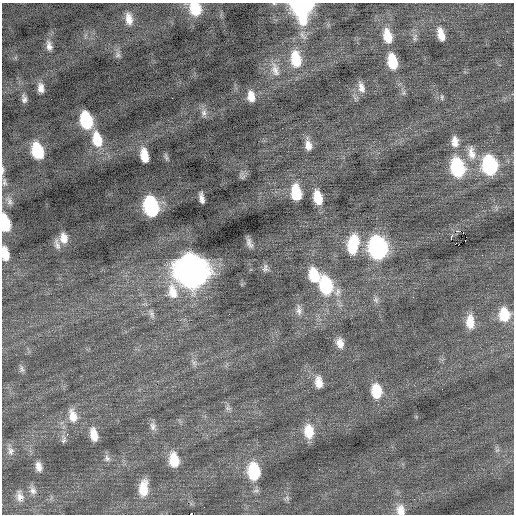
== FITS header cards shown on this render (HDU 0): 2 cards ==
NAXIS1  =                  512 / Axis length
NAXIS2  =                  512 / Axis length

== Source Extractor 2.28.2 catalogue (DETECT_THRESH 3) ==
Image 512 x 512 px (HDU 0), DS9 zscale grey, 1 PNG px = 1 image px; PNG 516 x 516 px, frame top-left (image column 1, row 512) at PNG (2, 3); no overlay
Background 0.0339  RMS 0.78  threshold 2.33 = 3 sigma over >= 5 px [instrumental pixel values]
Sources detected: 83; all 83 listed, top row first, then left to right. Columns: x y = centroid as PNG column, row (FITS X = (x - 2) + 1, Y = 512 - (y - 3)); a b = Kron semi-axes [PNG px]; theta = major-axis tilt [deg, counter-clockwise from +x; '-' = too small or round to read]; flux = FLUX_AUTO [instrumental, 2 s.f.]
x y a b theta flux
274 4 5 3 - 49
302 7 15 12 -89 10000
195 9 13 10 -71 1700
129 19 14 8 -80 480
441 34 14 7 -73 580
387 36 18 10 -77 960
415 37 13 4 74 150
49 46 14 8 -77 310
118 55 8 8 - 160
296 59 21 12 -81 1500
392 62 16 9 -78 1400
275 70 22 10 -72 580
361 87 15 8 -74 340
41 88 12 7 -81 350
251 96 11 7 -81 490
442 97 8 4 -82 78
24 99 11 6 -81 200
204 113 11 7 86 260
86 120 14 9 -76 2800
97 139 20 12 -77 1400
455 142 15 9 -85 480
308 145 13 8 -83 390
37 151 15 10 -73 2000
471 153 21 11 -80 730
144 155 12 6 -78 920
166 157 10 4 -70 110
490 165 15 11 -80 5200
457 168 17 11 -77 4000
3 170 11 4 87 140
243 177 9 3 45 110
4 182 11 6 -77 170
296 193 14 8 -80 1600
201 198 10 4 -78 260
318 198 13 8 -77 1000
9 201 14 7 -71 250
151 206 15 10 -76 5400
5 223 14 7 -81 2300
459 231 4 2 - 2500
64 238 13 9 -78 510
451 238 4 2 - 1000
249 243 9 4 -66 210
57 244 15 6 -73 240
455 244 3 2 - 170
353 245 23 12 80 1900
458 245 3 2 - 170
378 248 15 11 -80 12000
5 254 14 7 -81 780
265 268 11 7 -80 190
192 270 18 15 -71 66000
314 275 16 11 -71 1400
326 285 19 13 -78 3400
172 291 24 14 -78 1100
376 300 10 7 -63 200
299 310 15 8 -86 340
151 314 13 6 -67 230
504 315 15 12 -86 1300
470 322 18 10 -88 840
340 343 13 9 -79 460
194 363 7 6 - 150
22 369 11 6 -77 160
319 382 15 9 -82 590
376 391 15 10 -84 1400
378 404 3 2 - 96
228 408 8 5 -30 140
73 416 18 11 -75 700
153 426 12 8 -87 250
309 431 16 11 -84 1100
67 434 3 2 - 140
94 435 15 8 -78 630
64 440 10 6 65 140
497 450 7 4 18 86
10 451 13 10 -67 320
107 458 9 8 - 200
174 460 16 10 -82 1200
39 467 11 7 -76 350
254 471 16 11 -83 2700
143 488 20 10 85 1100
33 491 12 9 -65 300
20 496 16 10 -80 430
287 498 8 5 -46 130
204 507 2 2 - 48
400 510 13 10 -75 530
191 514 2 2 - 2500
At the frame edge (FLAGS 8, measured only in part): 8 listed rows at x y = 274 4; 302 7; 195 9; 3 170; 5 223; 5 254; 400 510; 191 514